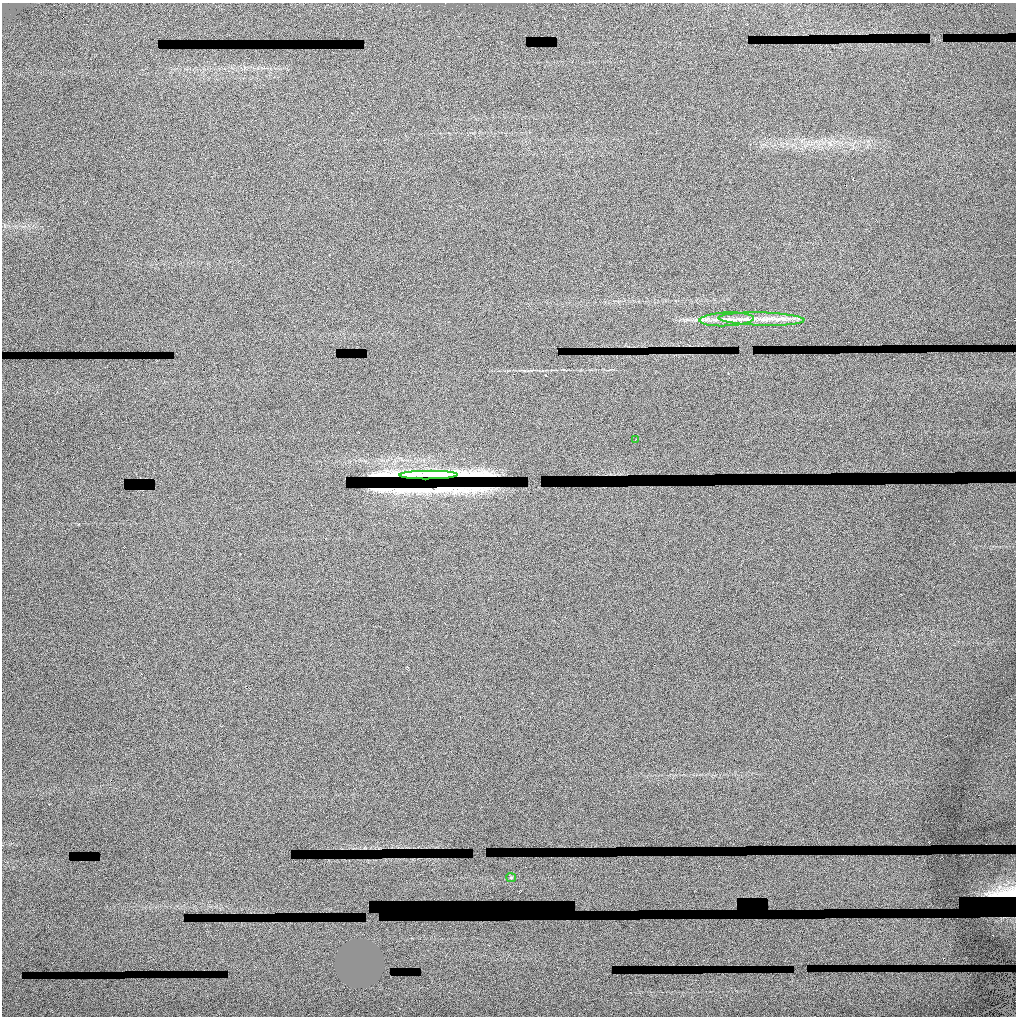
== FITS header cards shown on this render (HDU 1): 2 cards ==
NAXIS1  =                 1014 / length of data axis 1
NAXIS2  =                 1014 / length of data axis 2

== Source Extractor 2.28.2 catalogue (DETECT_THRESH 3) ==
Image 1014 x 1014 px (HDU 1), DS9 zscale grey, 1 PNG px = 1 image px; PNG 1018 x 1018 px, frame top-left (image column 1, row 1014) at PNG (2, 3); each listed source drawn as its Kron ellipse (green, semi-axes under 4 px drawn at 4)
Background 1.15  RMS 0.22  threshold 0.653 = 3 sigma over >= 5 px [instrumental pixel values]
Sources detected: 11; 6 with non-positive FLUX_AUTO (blend fragments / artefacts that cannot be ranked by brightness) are neither listed nor drawn; the other 5 listed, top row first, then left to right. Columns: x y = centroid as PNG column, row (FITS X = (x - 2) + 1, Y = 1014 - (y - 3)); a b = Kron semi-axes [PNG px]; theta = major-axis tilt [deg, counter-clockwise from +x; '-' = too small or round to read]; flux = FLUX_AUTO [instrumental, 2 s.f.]
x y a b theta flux
727 319 27 7 2 190
761 319 43 6 -2 290
636 440 3 2 - 8.6
428 475 29 2 1 270
511 877 5 4 - 16
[6 non-positive-flux detections neither listed nor drawn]